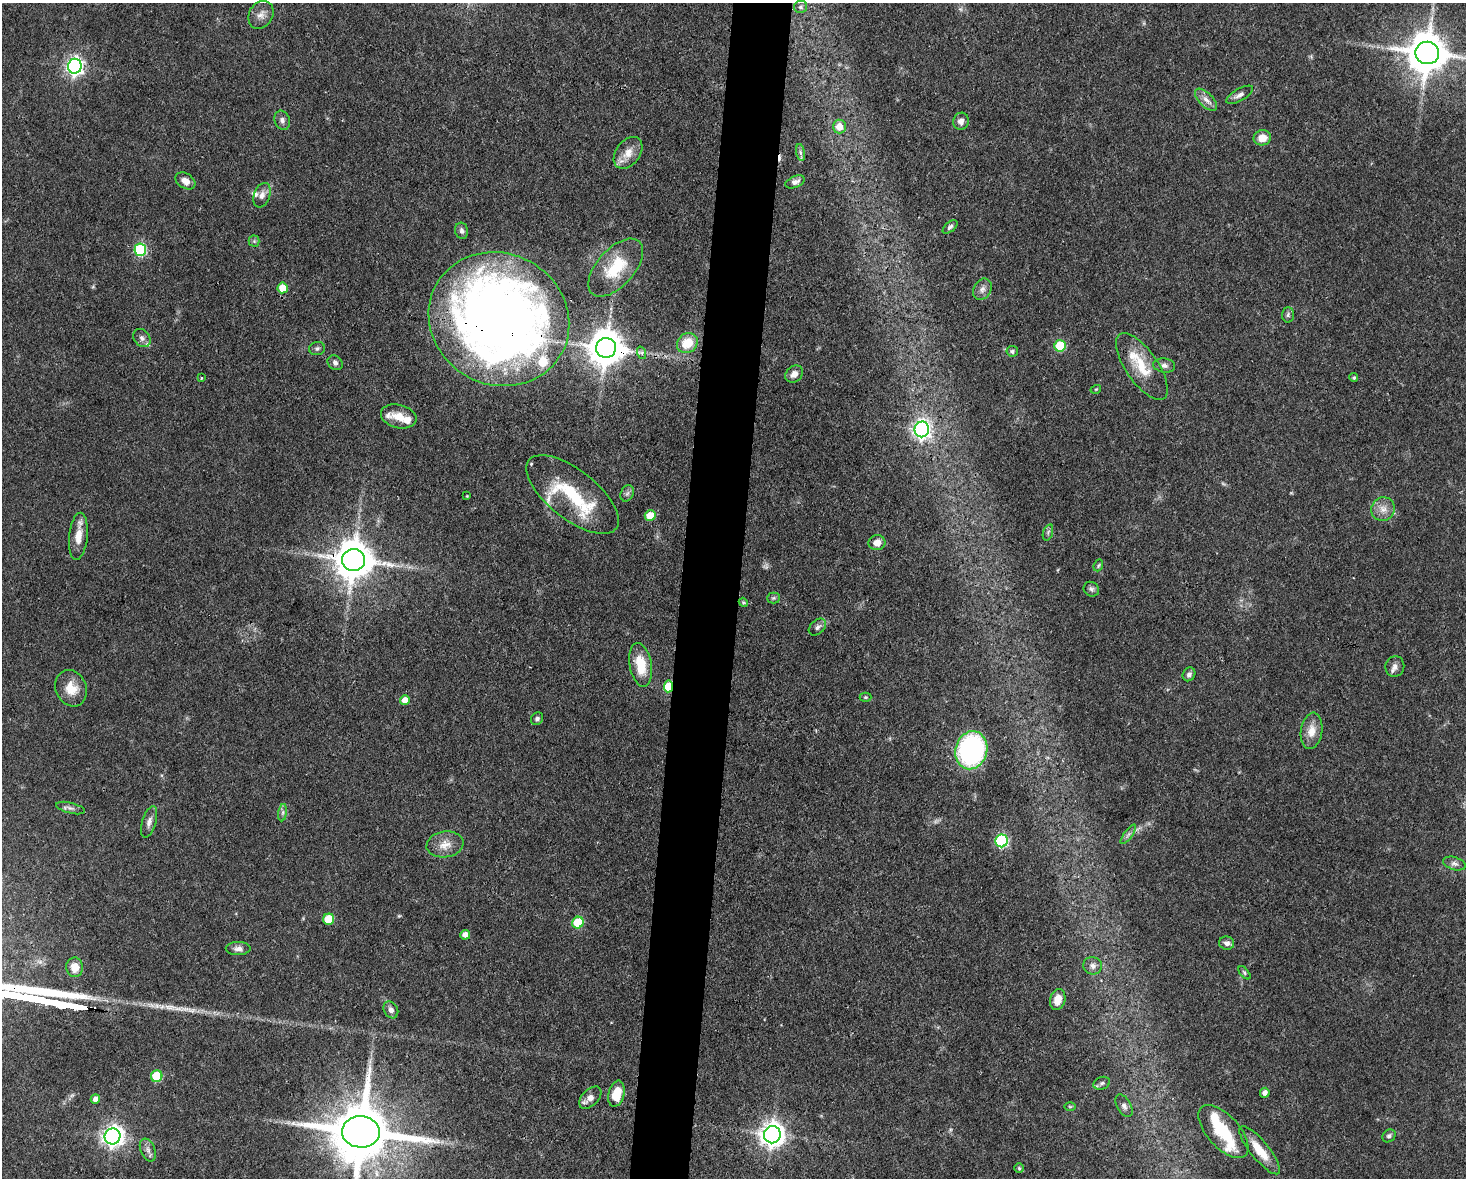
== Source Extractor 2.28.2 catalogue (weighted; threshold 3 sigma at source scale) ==
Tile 5 of 3 x 4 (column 2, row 2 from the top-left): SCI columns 1688-3151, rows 2353-3528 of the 4725 x 4704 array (HDU 1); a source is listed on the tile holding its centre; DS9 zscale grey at full resolution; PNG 1468 x 1180 px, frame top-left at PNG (2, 3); each listed source drawn as its Kron ellipse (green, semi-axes under 4 px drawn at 4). Shown black and unused: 4% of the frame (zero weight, under 3 of 4 exposures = <1% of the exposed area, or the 3 px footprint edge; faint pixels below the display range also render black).
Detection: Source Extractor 2.28.2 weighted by HDU 2 'WHT'; one run over the whole footprint, this tile lists its part. Background 0.0737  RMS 0.004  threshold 0.0182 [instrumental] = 3 sigma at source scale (4.5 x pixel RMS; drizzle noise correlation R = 1.50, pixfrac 1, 0.05/0.05 arcsec/px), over >= 5 px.
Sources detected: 109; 1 too faint to see at this stretch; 1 inside a brighter object's white glare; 1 cosmic-ray / hot-pixel residue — neither listed nor drawn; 9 inside a brighter listed object's ellipse — not listed separately; the other 97 listed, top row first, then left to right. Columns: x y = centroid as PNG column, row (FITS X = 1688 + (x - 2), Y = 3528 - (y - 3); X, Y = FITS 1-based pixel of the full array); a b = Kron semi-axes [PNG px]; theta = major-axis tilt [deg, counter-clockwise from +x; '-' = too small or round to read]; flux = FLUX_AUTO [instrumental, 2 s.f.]
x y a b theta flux
801 7 7 6 - 1.1
261 15 15 11 60 3.2
1427 53 12 11 - 1400
75 66 7 7 - 150
1240 95 15 6 29 1.9
1206 100 14 7 -46 2.6
282 120 10 7 -73 1.7
961 121 8 7 - 2.3
839 126 7 6 - 4.5
1262 138 9 7 11 4.8
801 152 8 4 -80 1
628 153 18 12 53 5.2
185 181 11 7 -32 3.2
795 182 10 5 22 1.9
262 195 13 8 69 2.5
950 227 9 5 42 1
462 231 8 6 -79 1.3
254 241 5 5 - 0.82
140 250 6 6 - 46
616 268 35 18 48 18
283 288 5 5 - 11
982 289 11 8 59 2.1
1288 315 7 6 - 0.97
499 319 72 65 -29 480
142 338 10 8 -51 1.6
687 343 11 9 39 9.6
1060 346 5 5 - 20
317 348 8 6 4 1.1
606 348 10 10 - 1000
1012 351 6 5 - 0.92
642 353 6 4 -72 0.89
335 363 8 6 -43 1.5
1164 365 11 7 -8 1.8
1142 367 39 16 -55 13
794 374 10 7 43 2.6
201 378 3 2 - 0.31
1354 378 4 4 - 0.74
1096 389 5 3 - 0.35
399 416 18 11 -14 5.7
922 429 8 7 - 160
627 493 8 6 68 1.2
572 494 55 24 -38 34
467 496 3 3 - 0.32
1383 509 12 11 - 3.7
650 516 5 5 - 9.3
1048 532 8 4 71 0.89
78 536 23 9 85 5.9
877 543 8 7 - 3.6
353 560 11 11 - 1200
1098 565 6 4 69 0.61
1091 589 8 7 - 1.2
773 598 6 5 - 0.75
743 602 5 3 - 0.42
817 627 10 7 43 1.5
641 665 22 11 -80 12
1395 666 10 9 - 2.2
1189 674 7 6 - 1.4
668 686 6 4 84 16
71 688 18 15 -66 6.8
865 697 6 4 0 0.59
405 700 5 4 - 4.5
537 719 7 5 46 1.2
1312 731 18 10 82 5.2
971 750 19 16 76 78
70 808 14 5 -14 1.5
283 813 9 4 81 1.1
149 822 16 7 73 2.3
1128 834 11 3 55 1
1002 841 6 6 - 57
445 844 19 13 8 5.1
1454 863 12 6 -17 1.7
329 919 6 5 - 16
578 923 6 5 - 22
465 935 5 5 - 2.7
1227 943 7 6 - 1.6
238 948 12 6 0 2
1093 966 9 8 - 1.8
75 967 9 8 - 5
1244 973 8 4 -50 0.68
1058 1000 11 7 75 4.3
391 1010 9 6 -60 1.7
157 1076 6 5 - 20
1102 1083 8 6 21 1.2
1265 1093 5 4 - 2.1
616 1094 13 8 75 8.9
590 1098 13 8 45 3
95 1099 5 4 - 1.9
1124 1106 12 7 -60 1.8
1070 1107 6 4 -1 0.52
361 1132 19 15 -3 3700
1223 1132 33 16 -48 17
772 1135 8 8 - 390
113 1136 8 7 - 250
1389 1136 7 6 - 1.2
148 1150 12 7 -67 2
1260 1150 30 9 -51 8.8
1019 1168 5 5 - 0.59
Overlapping masked pixels (flux is a lower limit): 5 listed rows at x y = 499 319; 606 348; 353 560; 668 686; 361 1132
Isophote crosses this tile's border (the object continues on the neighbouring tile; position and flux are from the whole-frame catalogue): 2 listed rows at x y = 1427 53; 361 1132